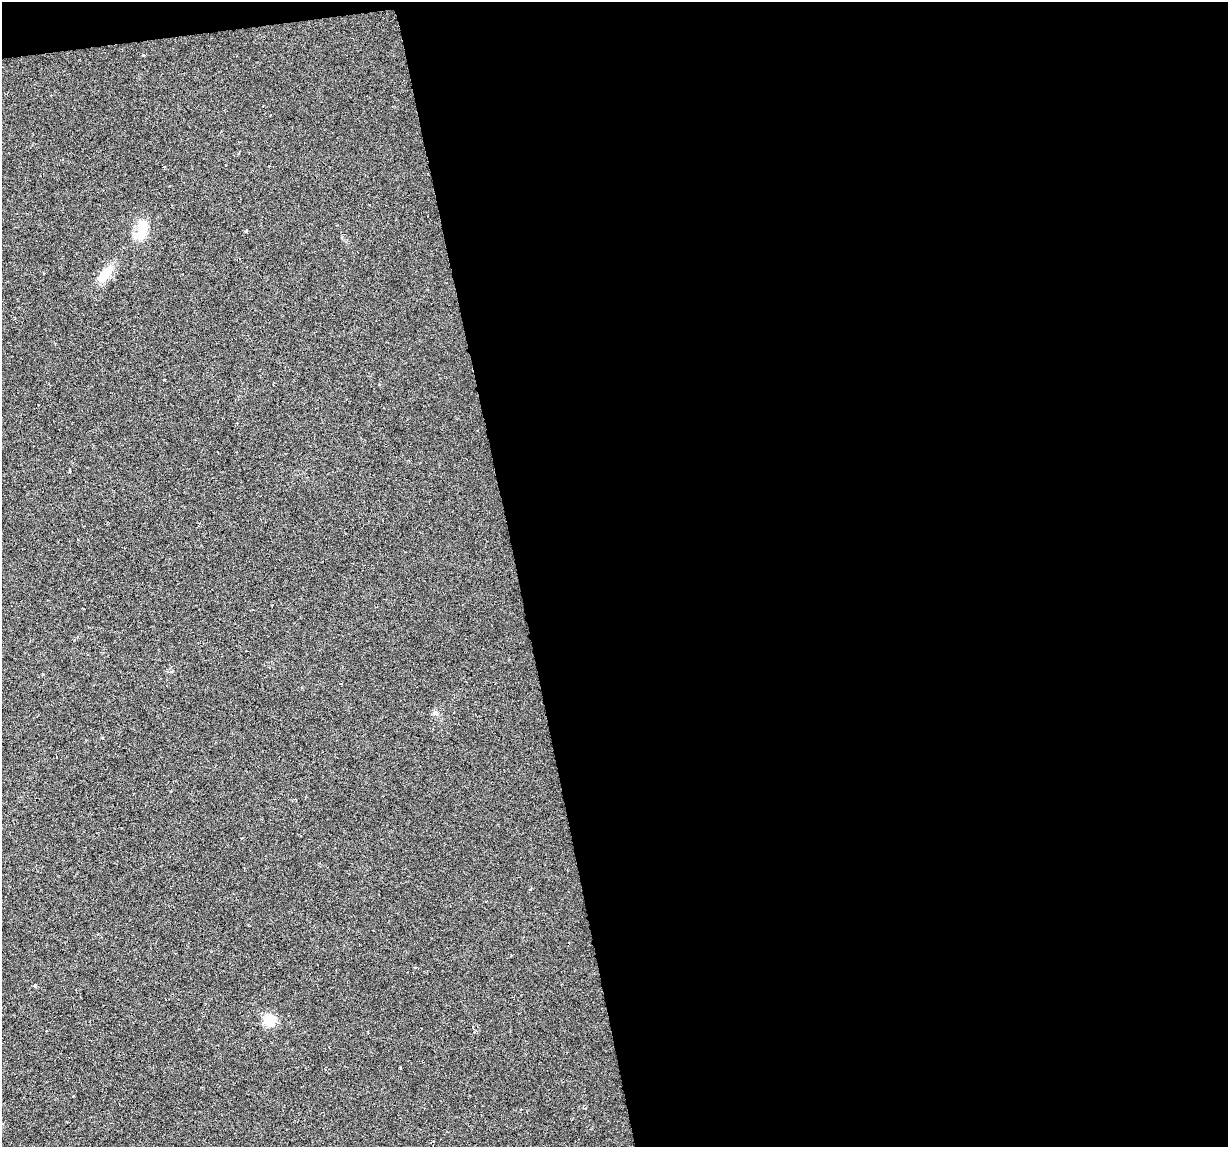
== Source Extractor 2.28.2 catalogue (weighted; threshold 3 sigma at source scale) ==
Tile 4 of 4 x 4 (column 4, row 1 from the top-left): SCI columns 3679-4904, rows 3463-4607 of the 4904 x 4682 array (HDU 1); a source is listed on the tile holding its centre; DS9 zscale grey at full resolution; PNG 1230 x 1149 px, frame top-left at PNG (2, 2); no overlay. Shown black and unused: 59% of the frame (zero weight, under 3 of 6 exposures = <1% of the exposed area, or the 3 px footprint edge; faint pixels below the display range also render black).
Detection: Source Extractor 2.28.2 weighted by HDU 2 'WHT'; one run over the whole footprint, this tile lists its part. Background -0.0061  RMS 0.0036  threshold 0.0149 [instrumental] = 3 sigma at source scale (4.09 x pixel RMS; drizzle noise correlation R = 1.36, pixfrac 0.8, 0.0396/0.0396 arcsec/px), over >= 5 px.
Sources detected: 9; all 9 listed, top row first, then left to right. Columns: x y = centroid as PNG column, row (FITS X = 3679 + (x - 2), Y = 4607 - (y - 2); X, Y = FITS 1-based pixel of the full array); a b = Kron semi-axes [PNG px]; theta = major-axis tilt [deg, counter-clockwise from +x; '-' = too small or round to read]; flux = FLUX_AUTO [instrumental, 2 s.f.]
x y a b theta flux
142 228 30 13 86 6.6
246 231 5 3 - 0.39
105 274 29 11 47 5.8
69 470 4 2 - 0.28
435 713 11 2 -35 0.59
171 791 4 2 - 0.24
35 986 5 4 - 0.5
269 1020 13 13 - 6.4
584 1108 8 3 -30 0.44